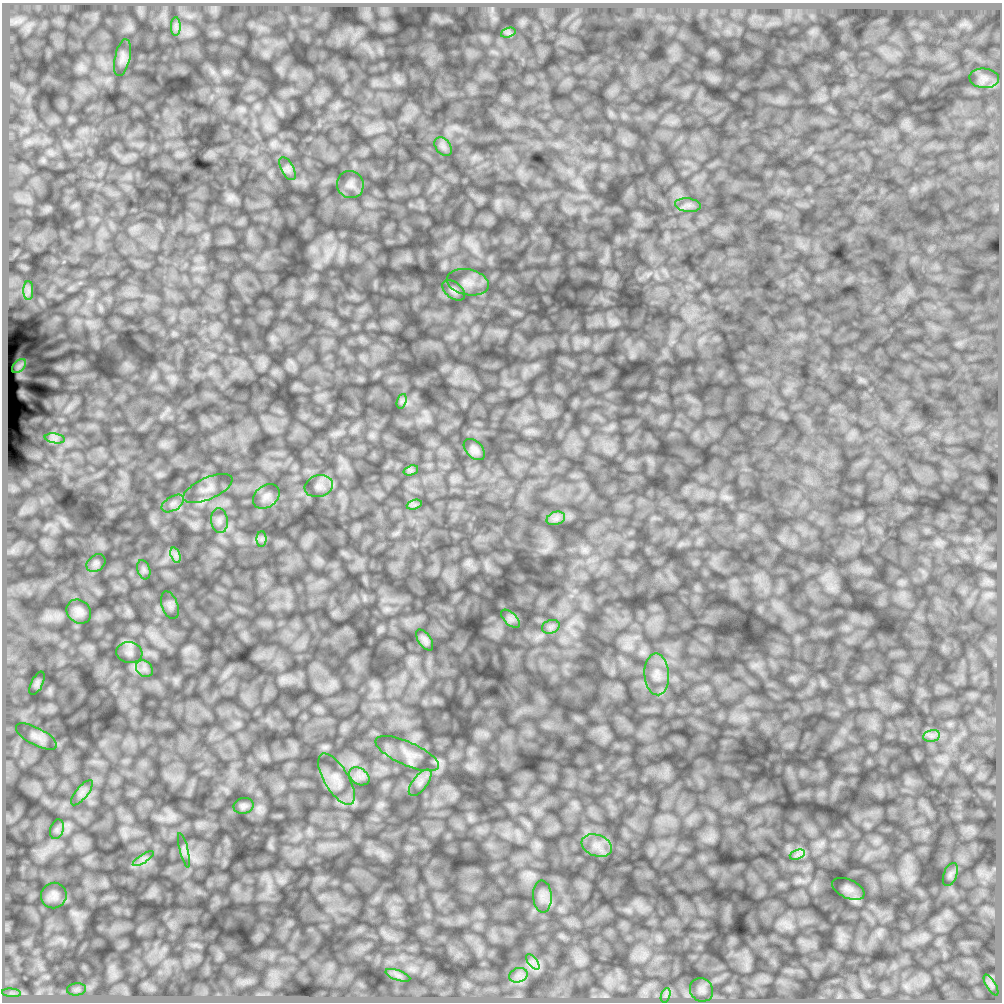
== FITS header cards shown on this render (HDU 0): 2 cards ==
NAXIS1  =                 1000 /
NAXIS2  =                 1000 /

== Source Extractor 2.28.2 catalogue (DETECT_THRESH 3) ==
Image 1000 x 1000 px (HDU 0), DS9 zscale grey, 1 PNG px = 1 image px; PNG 1004 x 1004 px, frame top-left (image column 1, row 1000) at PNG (2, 3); each listed source drawn as its Kron ellipse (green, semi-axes under 4 px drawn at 4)
Background 3570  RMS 150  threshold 438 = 3 sigma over >= 5 px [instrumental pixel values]
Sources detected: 61; all 61 listed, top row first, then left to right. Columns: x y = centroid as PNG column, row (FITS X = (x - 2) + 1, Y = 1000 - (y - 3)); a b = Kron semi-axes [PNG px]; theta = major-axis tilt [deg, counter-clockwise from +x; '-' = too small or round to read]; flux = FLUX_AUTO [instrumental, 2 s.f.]
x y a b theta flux
176 26 9 5 90 34000
508 33 7 4 18 26000
122 58 19 7 78 57000
984 78 15 9 -4 78000
443 147 10 7 -49 43000
287 169 12 6 -62 39000
350 184 14 13 - 76000
688 205 13 6 -6 51000
468 282 21 13 -11 130000
28 290 9 5 -90 37000
454 290 13 8 -39 45000
19 366 8 5 45 24000
402 401 7 4 71 25000
55 438 10 5 -8 38000
474 449 13 8 -45 53000
411 470 7 4 19 25000
319 486 14 10 15 78000
208 489 26 10 24 120000
266 496 14 10 36 74000
173 503 12 7 32 52000
414 505 8 4 18 29000
556 518 9 6 17 46000
219 521 12 8 -85 56000
261 539 8 5 90 25000
175 555 8 4 -72 34000
96 563 10 8 37 36000
144 570 10 6 -72 31000
170 605 14 8 -69 45000
79 611 13 11 -42 78000
511 619 12 6 -43 40000
551 627 9 6 20 38000
425 640 12 6 -56 49000
129 653 13 10 -7 64000
144 669 9 7 -44 49000
657 674 21 12 -86 140000
37 683 12 5 64 25000
931 736 8 6 11 39000
36 737 23 8 -28 77000
407 754 34 11 -24 150000
359 776 11 8 -34 66000
337 779 29 12 -59 170000
420 783 16 7 52 68000
82 793 15 6 51 52000
243 806 10 8 11 38000
57 829 10 6 72 34000
597 845 15 10 -20 110000
184 850 17 4 -76 36000
797 855 8 4 18 34000
143 859 12 4 32 40000
950 875 12 6 70 38000
848 889 17 9 -24 60000
54 896 13 12 - 77000
542 896 16 9 -87 82000
533 962 9 4 -53 44000
398 975 13 5 -19 42000
518 975 9 7 20 58000
991 985 12 4 -58 39000
77 989 9 6 6 31000
701 990 12 11 - 62000
11 993 9 4 -5 25000
666 995 7 4 72 26000